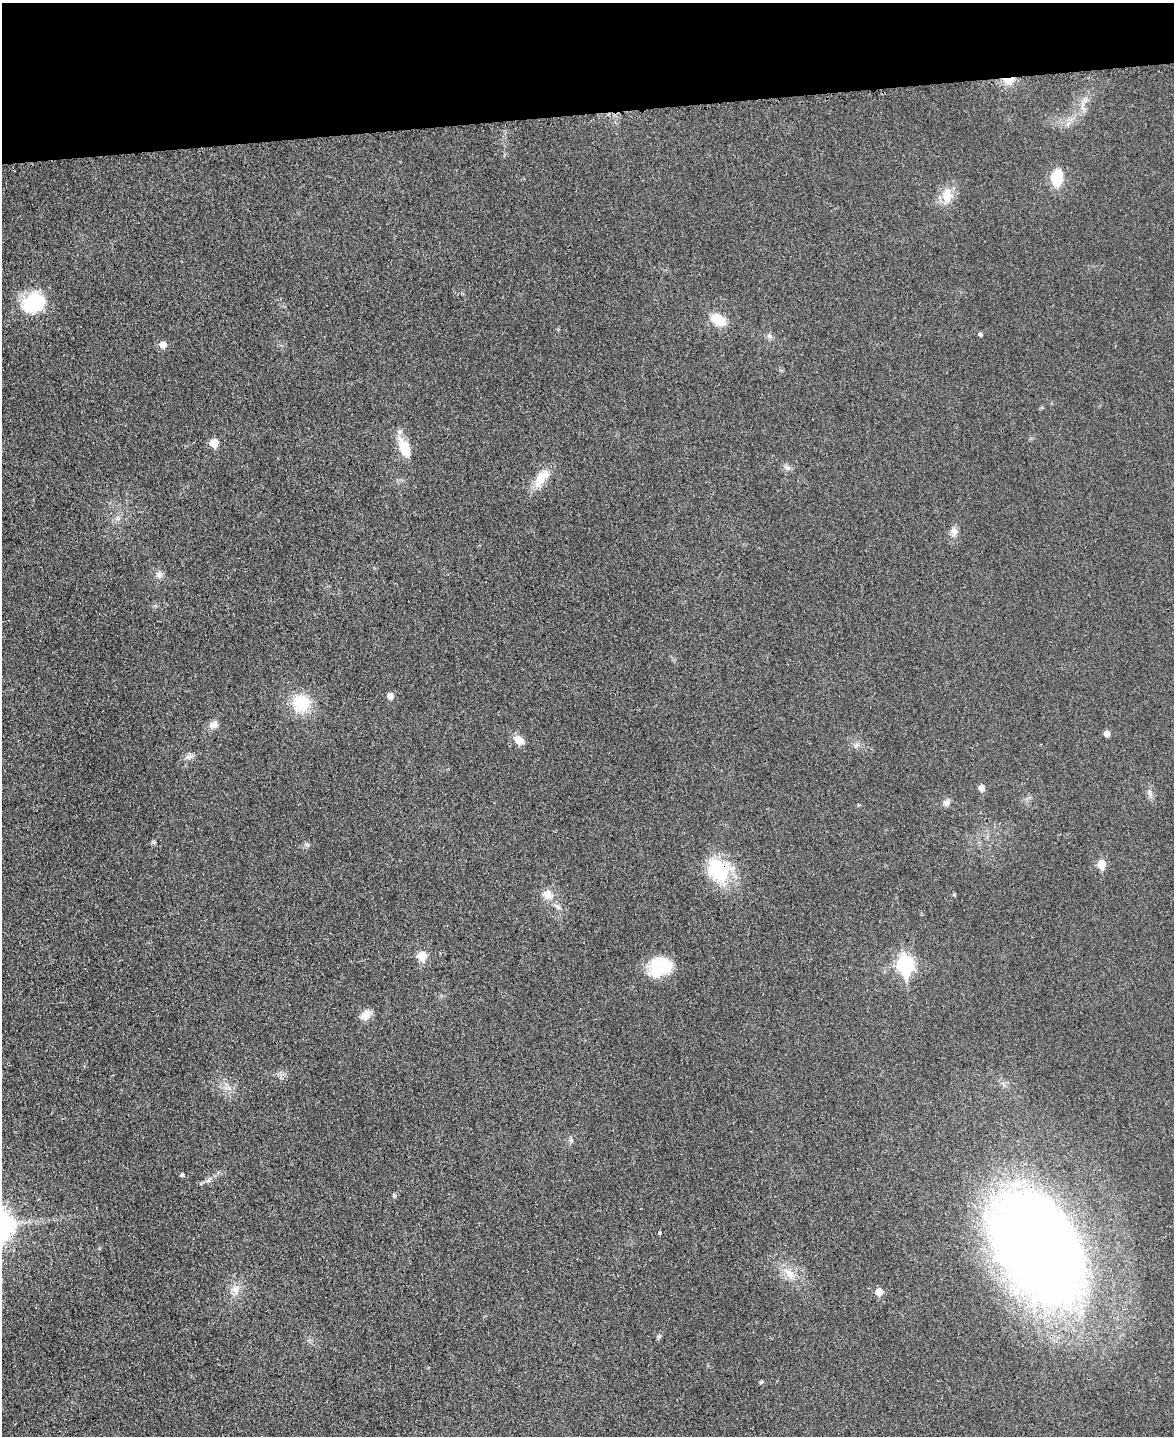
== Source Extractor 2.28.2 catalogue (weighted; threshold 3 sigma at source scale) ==
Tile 3 of 4 x 3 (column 3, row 1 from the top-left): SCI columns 2359-3530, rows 3119-4552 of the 4714 x 4696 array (HDU 1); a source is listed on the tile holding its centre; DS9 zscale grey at full resolution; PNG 1176 x 1438 px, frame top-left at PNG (2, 3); no overlay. Shown black and unused: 8% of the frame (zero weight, under 3 of 4 exposures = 2% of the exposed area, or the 3 px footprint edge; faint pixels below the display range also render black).
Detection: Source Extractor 2.28.2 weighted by HDU 2 'WHT'; one run over the whole footprint, this tile lists its part. Background 0.0269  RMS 0.0049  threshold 0.0222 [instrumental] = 3 sigma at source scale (4.5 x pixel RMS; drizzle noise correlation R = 1.50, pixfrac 1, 0.05/0.05 arcsec/px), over >= 5 px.
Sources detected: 44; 1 inside a brighter listed object's ellipse — not listed separately; the other 43 listed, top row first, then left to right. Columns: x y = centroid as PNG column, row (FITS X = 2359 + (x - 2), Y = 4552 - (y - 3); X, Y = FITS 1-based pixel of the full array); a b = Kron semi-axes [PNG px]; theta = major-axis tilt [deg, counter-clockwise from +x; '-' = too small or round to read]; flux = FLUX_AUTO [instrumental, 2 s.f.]
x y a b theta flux
1009 80 13 8 7 6.1
1057 177 13 9 82 17
947 196 20 12 -88 7.2
34 303 29 23 32 23
718 319 14 9 -35 12
980 334 5 4 - 0.95
769 336 8 5 83 1.3
163 345 6 6 - 4.9
214 443 5 5 - 11
405 447 23 14 -68 11
787 468 10 6 -34 1.7
541 479 27 12 53 9.1
954 532 12 9 83 2.9
159 575 10 8 -38 2.3
390 696 6 5 - 4.1
301 703 18 17 - 19
214 724 13 9 30 3.1
1107 733 5 5 - 3.2
519 740 13 9 -28 4.5
189 757 10 6 39 1.8
982 788 6 5 - 3.9
1150 793 11 4 -81 1.6
946 803 10 8 34 2
859 805 4 4 - 0.51
154 842 7 4 0 0.66
1102 864 6 5 - 12
719 870 33 26 -50 27
547 894 14 12 58 4.8
954 895 4 3 - 0.69
422 956 6 6 - 12
905 965 9 7 -83 130
661 967 27 20 15 19
365 1015 13 10 53 5.1
182 1175 5 4 - 0.98
209 1180 7 5 59 1.2
394 1196 5 5 - 0.73
659 1233 4 3 - 1.8
1039 1247 95 57 -61 720
790 1274 17 10 -42 5.9
236 1290 13 10 90 4.1
879 1292 6 5 - 7.5
659 1336 7 4 90 0.83
761 1382 4 4 - 0.76
Overlapping masked pixels (flux is a lower limit): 2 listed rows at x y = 1009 80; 719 870